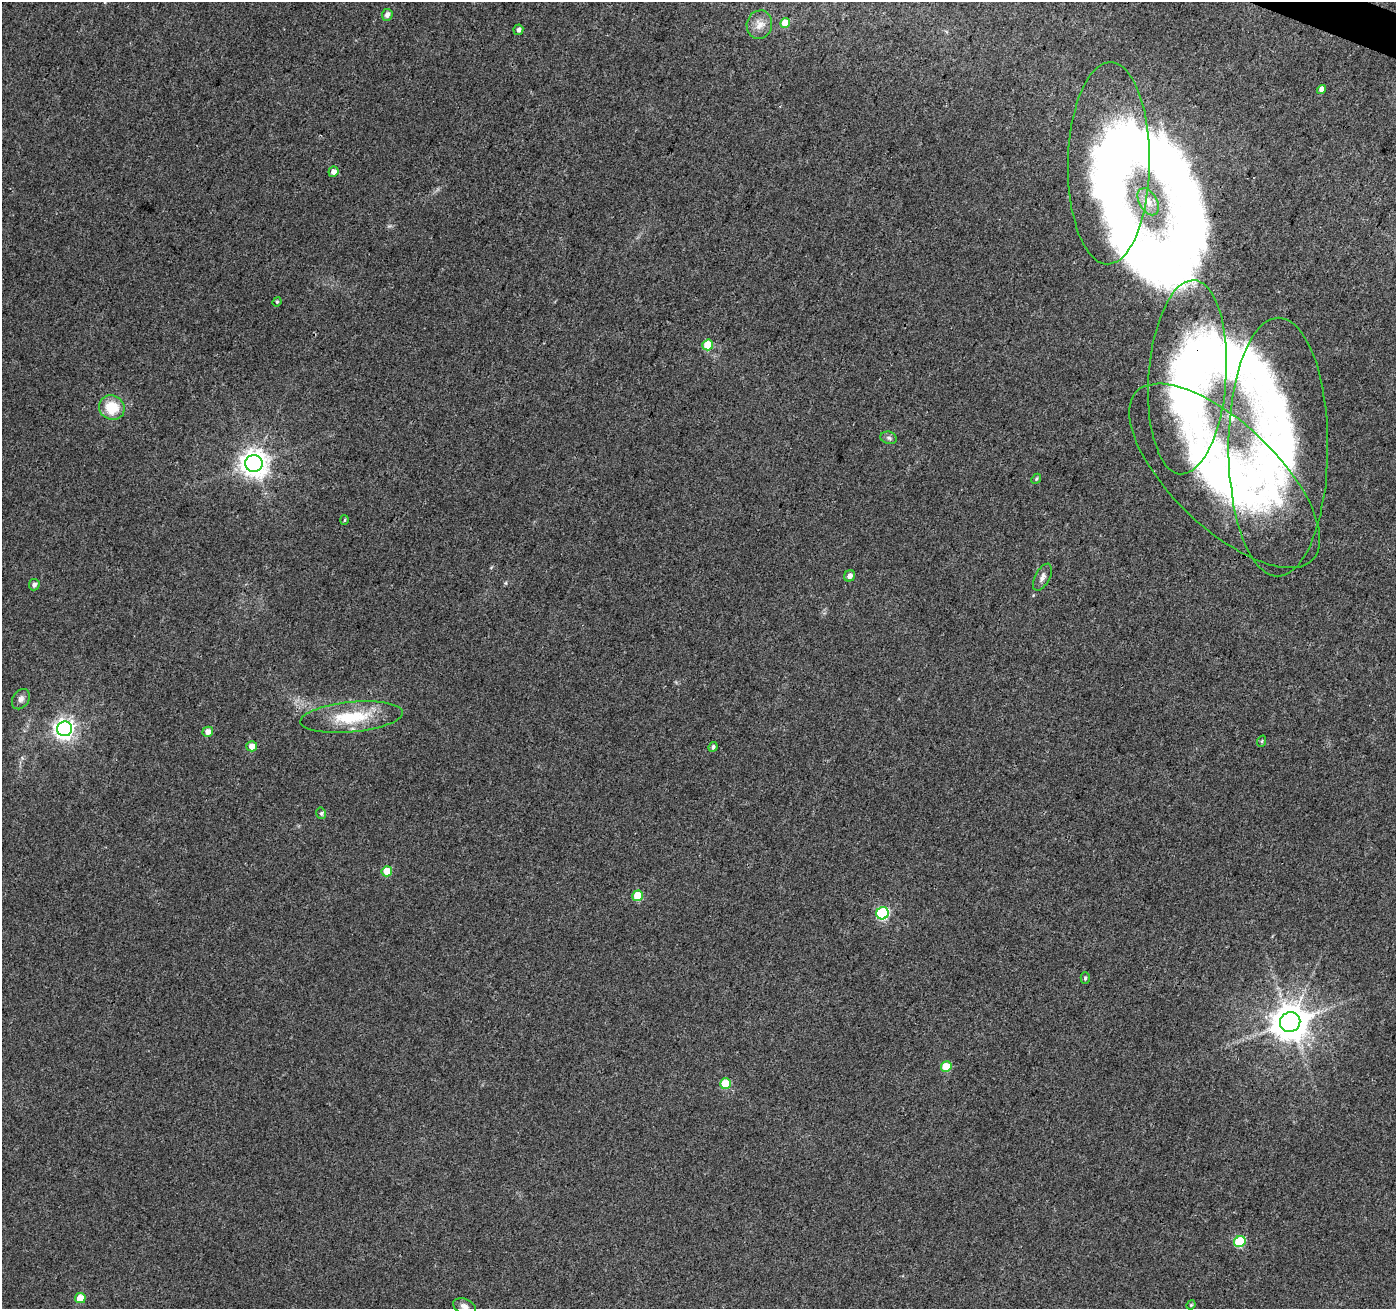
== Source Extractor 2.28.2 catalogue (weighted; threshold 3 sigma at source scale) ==
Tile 10 of 4 x 4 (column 2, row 3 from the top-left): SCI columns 1403-2796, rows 1583-2889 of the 5586 x 5714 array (HDU 1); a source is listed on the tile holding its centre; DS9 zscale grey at full resolution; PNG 1398 x 1311 px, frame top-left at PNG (2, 2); each listed source drawn as its Kron ellipse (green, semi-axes under 4 px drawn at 4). Shown black and unused: <1% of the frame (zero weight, under 3 of 4 exposures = <1% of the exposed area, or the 3 px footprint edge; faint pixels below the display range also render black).
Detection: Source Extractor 2.28.2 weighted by HDU 2 'WHT'; one run over the whole footprint, this tile lists its part. Background 0.0372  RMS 0.004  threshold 0.0182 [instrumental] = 3 sigma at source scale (4.5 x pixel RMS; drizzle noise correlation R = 1.50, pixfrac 1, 0.0396/0.0396 arcsec/px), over >= 5 px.
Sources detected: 45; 4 inside a brighter object's white glare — neither listed nor drawn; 1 inside a brighter listed object's ellipse — not listed separately; the other 40 listed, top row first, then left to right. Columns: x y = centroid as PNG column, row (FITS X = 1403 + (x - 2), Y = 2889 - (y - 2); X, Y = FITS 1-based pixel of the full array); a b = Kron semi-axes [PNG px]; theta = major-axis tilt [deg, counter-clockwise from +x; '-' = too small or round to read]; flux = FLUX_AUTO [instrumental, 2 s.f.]
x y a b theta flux
387 15 6 5 - 1.6
785 23 5 4 - 6.4
759 25 14 12 75 3.5
518 30 5 5 - 1.3
1321 89 5 4 - 2.6
1109 163 101 41 89 170
333 172 5 5 - 2.3
1148 202 15 9 -61 3.4
277 302 5 4 - 0.49
708 345 5 5 - 11
1187 377 97 39 86 110
112 408 13 12 - 11
889 438 8 6 -17 1.1
1278 447 129 50 90 140
254 463 8 8 - 460
1224 476 122 52 -44 160
1036 479 5 4 - 0.54
345 520 5 3 - 0.43
850 576 6 5 - 2.2
1042 577 15 7 61 2
34 585 6 5 - 1.4
21 699 11 8 57 1.8
351 717 51 15 5 19
65 729 7 7 - 240
208 732 5 5 - 2.7
1262 741 6 3 71 0.44
252 746 5 5 - 3.7
713 747 5 4 - 1.1
321 813 6 4 -77 0.8
387 871 5 5 - 8.2
638 896 5 5 - 12
883 913 6 6 - 45
1085 978 6 4 88 0.71
1290 1022 10 10 - 1000
946 1067 5 5 - 9.8
725 1084 5 5 - 14
1240 1241 6 5 - 25
80 1298 5 5 - 5.3
1191 1305 5 4 - 0.43
464 1306 12 7 -20 1.8
Overlapping masked pixels (flux is a lower limit): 1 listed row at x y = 1187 377